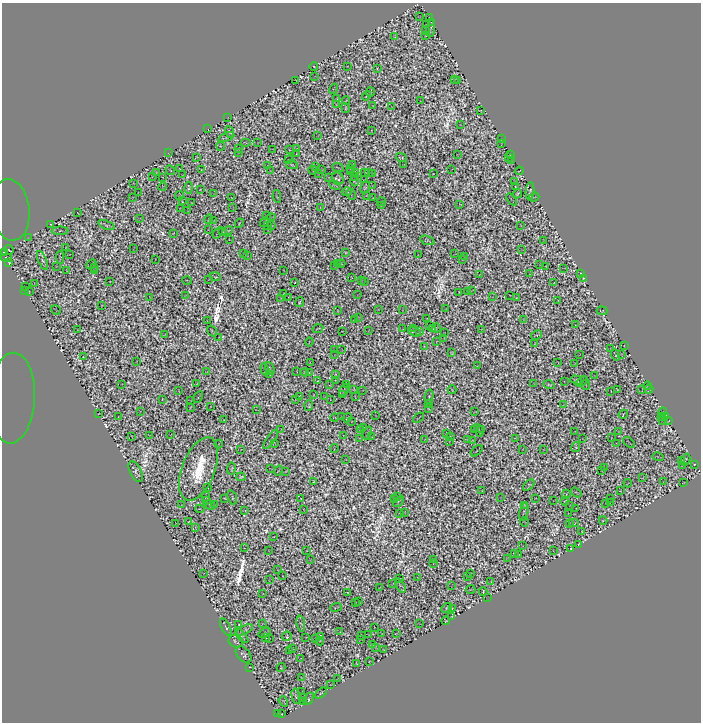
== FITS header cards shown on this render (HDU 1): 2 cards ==
NAXIS1  =                  699
NAXIS2  =                  720

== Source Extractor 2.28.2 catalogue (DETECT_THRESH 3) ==
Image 699 x 720 px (HDU 1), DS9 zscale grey, 1 PNG px = 1 image px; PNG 703 x 724 px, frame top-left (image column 1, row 720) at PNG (2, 3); each listed source drawn as its Kron ellipse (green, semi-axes under 4 px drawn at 4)
Background 0.743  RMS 2.0e-05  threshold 5.95e-05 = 3 sigma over >= 5 px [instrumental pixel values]
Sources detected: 1128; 593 with non-positive FLUX_AUTO (blend fragments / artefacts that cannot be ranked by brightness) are neither listed nor drawn; of the other 535, the 500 brightest by FLUX_AUTO listed and drawn (35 fainter detections omitted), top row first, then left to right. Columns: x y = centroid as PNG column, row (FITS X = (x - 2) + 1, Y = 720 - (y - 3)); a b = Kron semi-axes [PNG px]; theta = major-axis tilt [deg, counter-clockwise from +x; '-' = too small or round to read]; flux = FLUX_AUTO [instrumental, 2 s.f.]
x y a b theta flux
419 17 3 2 - 0.47
429 17 2 2 - 0.52
432 22 3 2 - 0.52
426 24 3 2 - 0.38
431 29 8 3 82 0.76
425 30 4 3 - 2.3
426 35 3 2 - 0.84
395 36 4 3 - 0.32
347 66 2 2 - 0.69
314 67 4 2 - 1.1
377 68 3 2 - 1.2
315 76 2 2 - 0.53
454 79 3 2 - 0.54
296 80 3 2 - 0.41
457 81 3 2 - 0.64
333 89 5 2 - 0.58
370 92 5 3 - 0.14
366 96 5 2 - 0.52
337 99 4 2 - 0.9
346 100 4 2 - 0.35
421 101 3 2 - 0.2
336 105 3 2 - 0.5
373 105 2 2 - 0.32
392 107 3 2 - 0.36
346 108 5 3 - 0.65
480 111 3 2 - 0.28
228 117 2 2 - 0.61
460 125 2 2 - 0.43
208 129 2 2 - 0.16
371 131 3 2 - 0.2
229 132 6 4 -72 0.73
318 135 3 2 - 0.47
226 137 8 4 21 0.26
501 139 3 2 - 0.62
245 143 5 2 - 0.75
258 143 2 2 - 0.74
501 144 4 2 - 0.3
220 146 5 2 - 0.13
239 149 2 2 - 0.54
273 149 3 2 - 0.75
297 149 3 2 - 0.78
290 150 3 2 - 0.43
238 152 2 2 - 0.39
168 153 3 2 - 0.65
297 154 3 2 - 0.54
458 155 3 2 - 0.68
511 155 3 2 - 0.84
196 157 4 3 - 0.18
508 157 4 2 - 0.57
401 158 6 3 -19 0.68
289 160 5 2 - 0.54
512 160 2 2 - 0.13
404 164 2 2 - 0.36
268 165 2 2 - 0.37
292 165 6 2 -11 1.4
353 165 4 2 - 0.29
315 167 2 2 - 0.38
338 168 6 2 -24 0.57
350 168 3 2 - 0.65
179 169 2 2 - 0.54
452 169 3 2 - 0.53
170 170 5 2 - 0.63
201 170 3 2 - 0.59
270 170 2 2 - 0.19
313 170 5 2 - 1.2
322 170 3 2 - 0.22
519 171 4 2 - 0.82
156 172 3 3 - 0.68
350 172 4 2 - 0.75
365 172 3 2 - 0.44
369 172 2 2 - 1
356 173 3 2 - 0.47
372 173 2 2 - 0.66
318 174 2 2 - 0.62
433 174 2 2 - 0.36
183 175 2 2 - 0.76
152 177 3 2 - 0.31
163 177 2 2 - 0.49
328 177 4 2 - 0.62
355 177 3 2 - 0.45
338 178 6 5 - 1
364 180 3 2 - 0.71
354 181 5 3 - 0.21
515 181 3 2 - 0.66
134 183 4 2 - 0.1
335 185 6 2 -22 0.99
373 185 2 2 - 0.1
163 187 4 2 - 0.58
365 187 6 4 67 1.3
515 187 3 2 - 1.2
188 188 6 4 -87 0.41
200 190 3 3 - 0.32
530 191 9 4 84 1.1
138 192 2 2 - 0.39
347 192 5 3 - 0.76
214 194 3 2 - 0.92
351 194 6 2 -60 0.55
517 194 5 3 - 1.3
367 195 3 2 - 0.39
179 196 4 3 - 0.6
277 196 6 3 -80 0.32
133 197 2 2 - 0.37
534 197 5 2 - 0.37
231 198 3 2 - 1.2
373 198 3 2 - 0.19
511 199 6 2 -54 0.23
182 201 4 2 - 0.48
381 202 5 2 - 0.51
192 203 3 2 - 1.3
460 205 3 2 - 0.33
381 206 3 2 - 0.12
320 207 2 2 - 0.33
233 208 2 2 - 0.8
180 209 3 2 - 0.63
10 210 31 19 -84 0.076
187 211 2 2 - 0.22
78 213 3 2 - 0.27
266 215 2 2 - 0.59
271 217 4 2 - 0.42
140 218 2 2 - 0.19
209 219 5 3 - 0.36
213 220 3 2 - 0.25
265 222 5 3 - 0.26
239 223 5 2 - 0.1
50 224 3 2 - 0.91
106 225 8 3 -21 1
521 225 3 2 - 0.92
267 226 2 2 - 0.39
272 226 3 2 - 0.43
208 229 2 2 - 0.96
267 230 3 2 - 1.3
60 231 8 3 1 0.16
228 231 5 3 - 0.84
223 232 4 2 - 0.65
173 233 3 2 - 0.63
218 233 6 2 55 0.089
28 237 3 2 - 0.8
229 239 2 2 - 0.86
427 240 7 4 -20 0.063
543 240 3 2 - 0.52
66 248 4 2 - 0.7
134 248 4 2 - 0.34
9 250 5 2 - 2.2
522 250 2 2 - 0.16
345 252 4 3 - 1.6
4 253 4 3 - 5.4
244 253 2 2 - 0.56
69 254 3 2 - 0.64
455 254 3 2 - 0.14
418 255 2 2 - 0.67
247 256 3 2 - 0.25
465 256 2 2 - 0.21
60 257 6 3 89 0.84
7 258 5 2 - 2.2
155 259 2 2 - 0.54
463 260 3 2 - 0.15
43 261 10 4 -66 0.7
9 263 4 3 - 1.7
337 263 4 2 - 1.1
91 264 5 2 - 1.8
341 264 4 4 - 0.25
540 264 2 2 - 0.85
56 266 3 2 - 0.84
334 266 2 2 - 1.1
94 267 3 2 - 0.19
546 267 3 2 - 2.2
564 268 3 2 - 0.55
283 270 3 2 - 0.76
67 271 3 2 - 0.16
95 271 3 2 - 0.72
581 273 3 2 - 2.3
530 274 3 2 - 0.19
479 275 2 2 - 0.24
215 277 5 2 - 1.4
351 277 3 2 - 0.62
583 278 4 3 - 1.7
209 279 2 2 - 0.54
187 280 5 2 - 0.12
361 280 4 2 - 0.21
110 281 2 2 - 0.7
364 281 2 2 - 0.24
295 282 4 2 - 1.1
34 283 2 2 - 0.45
554 283 2 2 - 0.59
25 287 3 2 - 0.26
472 290 3 2 - 0.08
25 291 2 2 - 0.17
468 291 4 2 - 0.38
29 292 2 2 - 0.76
459 292 3 2 - 0.92
284 294 3 2 - 1.6
185 295 2 2 - 0.58
358 295 3 2 - 0.089
510 295 3 2 - 0.9
150 297 3 2 - 0.2
288 297 3 2 - 0.7
492 297 3 2 - 0.47
281 298 3 2 - 0.16
516 298 3 2 - 1.6
558 301 2 2 - 1
299 302 5 3 - 0.99
102 305 3 2 - 0.96
378 309 3 2 - 0.31
446 309 2 2 - 0.2
56 310 5 2 - 0.27
403 310 3 2 - 0.21
338 311 3 2 - 1.2
602 311 5 3 - 0.061
359 317 4 2 - 0.43
427 319 2 2 - 0.93
523 319 4 2 - 0.23
354 320 2 2 - 1.1
207 321 2 2 - 0.24
430 325 2 2 - 0.11
575 325 2 2 - 0.52
318 328 5 2 - 1.2
414 328 3 2 - 0.44
432 328 3 2 - 0.47
436 328 4 2 - 0.23
403 329 2 2 - 0.36
482 329 2 2 - 0.43
77 330 2 2 - 0.56
212 331 6 3 -57 1.7
342 331 2 2 - 0.71
369 331 3 2 - 0.068
415 332 7 2 -17 0.56
420 332 3 2 - 0.51
444 333 2 2 - 1.3
164 335 3 2 - 0.47
536 335 6 3 29 0.28
219 337 2 2 - 0.57
444 338 3 2 - 0.24
437 341 3 2 - 0.52
309 342 4 2 - 0.79
535 343 2 2 - 0.69
424 346 3 2 - 0.89
624 346 4 2 - 1.4
610 349 2 2 - 0.6
334 350 2 2 - 0.46
342 350 2 2 - 0.18
452 353 4 4 - 0.058
622 354 3 2 - 0.41
335 355 2 2 - 0.77
579 355 4 2 - 0.32
615 355 6 2 -70 1
83 357 4 2 - 0.81
137 361 2 2 - 0.81
558 362 3 2 - 0.37
310 363 4 2 - 0.46
574 363 2 2 - 0.34
477 366 2 2 - 0.34
270 368 6 2 -65 0.41
265 369 6 3 -72 0.21
297 371 3 2 - 0.59
207 372 3 2 - 0.35
305 372 4 4 - 0.11
309 373 4 3 - 0.35
335 374 3 3 - 0.4
270 375 3 2 - 1.2
594 376 3 2 - 0.8
335 380 2 2 - 0.54
576 380 6 4 -17 0.17
318 381 3 2 - 1.5
564 381 2 2 - 0.15
582 381 6 2 28 0.36
197 383 3 2 - 1.2
122 384 2 2 - 0.49
347 384 3 2 - 1.2
533 384 3 2 - 0.62
330 385 4 3 - 0.31
549 385 5 3 - 1.5
586 385 5 2 - 1.2
647 386 4 2 - 1.1
354 389 4 3 - 0.07
649 389 4 2 - 0.51
344 390 6 2 61 0.9
363 390 2 2 - 0.71
452 390 4 2 - 1.4
617 390 4 3 - 1.4
642 390 4 2 - 0.08
179 391 3 2 - 0.39
611 391 3 2 - 0.5
342 394 3 2 - 0.37
313 395 3 2 - 1.6
299 396 3 2 - 1
355 396 3 2 - 1.1
429 396 7 3 77 0.75
198 397 6 2 59 0.72
324 397 2 2 - 0.78
12 398 45 23 87 0.12
162 399 3 2 - 1.2
330 399 3 2 - 0.4
191 400 2 2 - 0.51
296 400 3 2 - 0.91
428 404 4 2 - 0.31
563 405 2 2 - 0.56
211 406 2 2 - 0.42
309 406 5 4 - 0.97
190 408 4 3 - 0.35
428 409 3 2 - 0.61
256 410 3 2 - 0.14
140 411 2 2 - 0.65
475 412 4 2 - 0.17
663 412 4 2 - 1.5
98 414 3 2 - 0.59
623 414 5 3 - 0.12
376 416 3 2 - 0.82
662 416 2 2 - 0.45
666 416 3 2 - 0.88
118 417 2 2 - 0.69
335 417 4 2 - 0.28
341 417 3 2 - 0.4
347 418 5 2 - 0.67
418 418 6 2 39 0.38
224 420 3 2 - 0.65
662 420 3 2 - 0.32
352 421 2 2 - 0.6
669 421 4 2 - 0.13
364 428 2 2 - 1.3
281 429 2 2 - 0.49
360 430 3 2 - 1.5
475 430 4 2 - 0.79
479 430 7 2 -66 1.6
482 430 3 2 - 1
575 431 2 2 - 0.58
618 432 3 2 - 0.32
367 433 7 2 68 0.41
447 433 2 2 - 0.14
149 435 3 2 - 0.24
171 435 2 2 - 0.27
343 435 2 2 - 1
132 436 3 2 - 0.95
451 436 3 2 - 0.44
372 437 2 2 - 0.27
360 438 4 2 - 0.96
516 438 4 3 - 0.48
583 438 2 2 - 1.1
611 438 2 2 - 0.74
271 440 11 3 55 0.33
425 440 2 2 - 0.11
467 440 4 2 - 0.42
449 441 2 2 - 0.65
472 441 3 2 - 1.1
274 443 3 2 - 0.14
616 443 2 2 - 0.47
629 443 7 2 -42 0.066
219 444 4 2 - 1.1
576 447 5 3 - 0.39
334 448 4 2 - 1.1
241 449 2 2 - 0.13
523 449 3 2 - 0.18
544 449 2 2 - 0.49
477 451 7 2 43 1.6
658 457 6 2 -14 0.59
346 459 3 2 - 0.51
685 460 6 2 61 0.59
681 461 2 2 - 0.83
694 464 3 2 - 0.91
682 465 3 2 - 0.33
604 467 4 2 - 1.1
199 469 33 16 68 140
231 469 6 3 84 1.6
271 469 3 2 - 0.13
278 470 5 2 - 1
286 471 4 2 - 1.4
602 471 3 2 - 0.37
136 472 11 5 -64 3.4
241 477 4 4 - 2.5
643 478 3 2 - 0.18
313 482 3 2 - 1.2
663 482 3 2 - 0.62
628 483 4 2 - 0.37
684 483 3 2 - 0.99
529 485 7 4 42 0.5
207 488 3 2 - 0.59
482 490 2 2 - 0.5
620 491 3 2 - 1.3
576 492 6 2 -36 0.13
566 494 4 3 - 1.5
206 497 5 4 - 0.23
232 497 7 3 -71 1.6
398 497 3 2 - 0.31
225 498 4 3 - 0.83
301 498 2 2 - 0.39
395 498 2 2 - 0.15
501 498 3 2 - 0.61
535 498 2 2 - 1.5
610 499 2 2 - 0.57
554 500 3 2 - 0.45
207 501 3 2 - 0.41
398 501 6 2 42 0.6
565 501 4 2 - 1
610 502 2 2 - 0.6
606 503 2 2 - 1.1
182 505 2 2 - 0.26
210 505 5 3 - 0.15
214 505 2 2 - 0.095
524 505 4 2 - 1.2
570 505 2 2 - 0.069
576 508 2 2 - 0.52
200 509 4 2 - 0.21
304 509 3 2 - 0.83
245 511 4 2 - 0.75
404 512 3 3 - 0.38
524 512 9 3 77 0.91
399 513 2 2 - 0.46
569 513 3 2 - 0.69
603 520 4 3 - 0.54
188 522 4 2 - 0.92
524 522 5 3 - 0.097
176 523 2 2 - 0.61
569 523 3 2 - 1.1
574 523 5 3 - 1.9
196 527 4 2 - 2.4
582 531 3 2 - 0.48
273 537 3 2 - 0.97
579 544 3 2 - 1.1
522 546 3 2 - 0.14
244 548 2 2 - 0.62
571 548 3 2 - 1.9
269 550 2 2 - 0.35
307 550 3 2 - 1.2
553 550 2 2 - 0.62
514 554 4 3 - 0.24
519 554 2 2 - 0.38
507 558 4 3 - 0.19
310 560 3 2 - 0.5
434 560 4 2 - 0.21
433 564 2 2 - 0.33
278 570 3 2 - 0.7
204 573 2 2 - 0.52
471 573 3 2 - 0.057
283 576 3 2 - 0.68
417 577 2 2 - 0.069
467 577 2 2 - 0.8
400 578 4 2 - 0.57
269 580 4 2 - 1
491 581 2 2 - 0.46
393 584 2 2 - 0.76
400 586 8 3 -57 1.1
452 586 3 2 - 0.53
379 588 2 2 - 0.86
471 589 5 2 - 0.89
483 591 4 3 - 1.4
348 593 4 3 - 1.1
263 594 2 2 - 0.83
487 598 2 2 - 0.4
359 601 3 2 - 0.69
356 603 3 2 - 0.71
336 607 6 2 22 0.19
447 608 6 4 39 0.19
452 608 3 2 - 0.57
452 617 4 2 - 0.33
446 621 4 3 - 0.54
262 624 3 2 - 0.6
301 624 8 3 -82 0.57
420 624 4 2 - 0.14
239 625 4 2 - 0.47
226 627 9 3 -64 1.7
374 627 2 2 - 0.56
245 630 9 4 26 2.6
340 631 2 2 - 0.41
265 633 6 3 35 1.1
396 633 4 2 - 0.57
369 634 2 2 - 0.25
381 634 3 2 - 0.12
361 635 3 2 - 0.72
242 636 9 3 -47 1.9
287 636 5 4 - 0.075
320 636 4 3 - 0.45
306 637 2 2 - 0.64
265 638 4 2 - 1.1
316 638 3 2 - 0.28
269 639 2 2 - 0.43
361 639 3 2 - 0.59
236 641 7 6 - 2.3
320 641 4 2 - 0.57
372 644 3 2 - 0.11
376 647 4 2 - 0.26
293 648 2 2 - 0.92
383 650 3 2 - 0.58
289 651 3 3 - 0.4
244 655 9 6 -48 3.5
300 659 3 2 - 0.22
369 661 3 2 - 1.3
356 663 3 2 - 1.1
249 667 3 2 - 1
281 668 4 3 - 1
301 677 4 2 - 0.88
337 679 3 2 - 0.6
331 684 2 2 - 1.1
302 692 3 2 - 0.43
321 693 7 3 39 0.62
296 696 8 3 -77 1.1
302 697 2 2 - 0.71
309 699 7 4 62 3.8
283 701 5 3 - 1.6
304 702 4 2 - 0.75
277 714 3 2 - 0.47
281 714 3 2 - 0.5
At the frame edge (FLAGS 8, measured only in part): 3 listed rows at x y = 10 210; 4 253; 12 398
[35 fainter detections neither listed nor drawn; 593 non-positive-flux detections neither listed nor drawn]